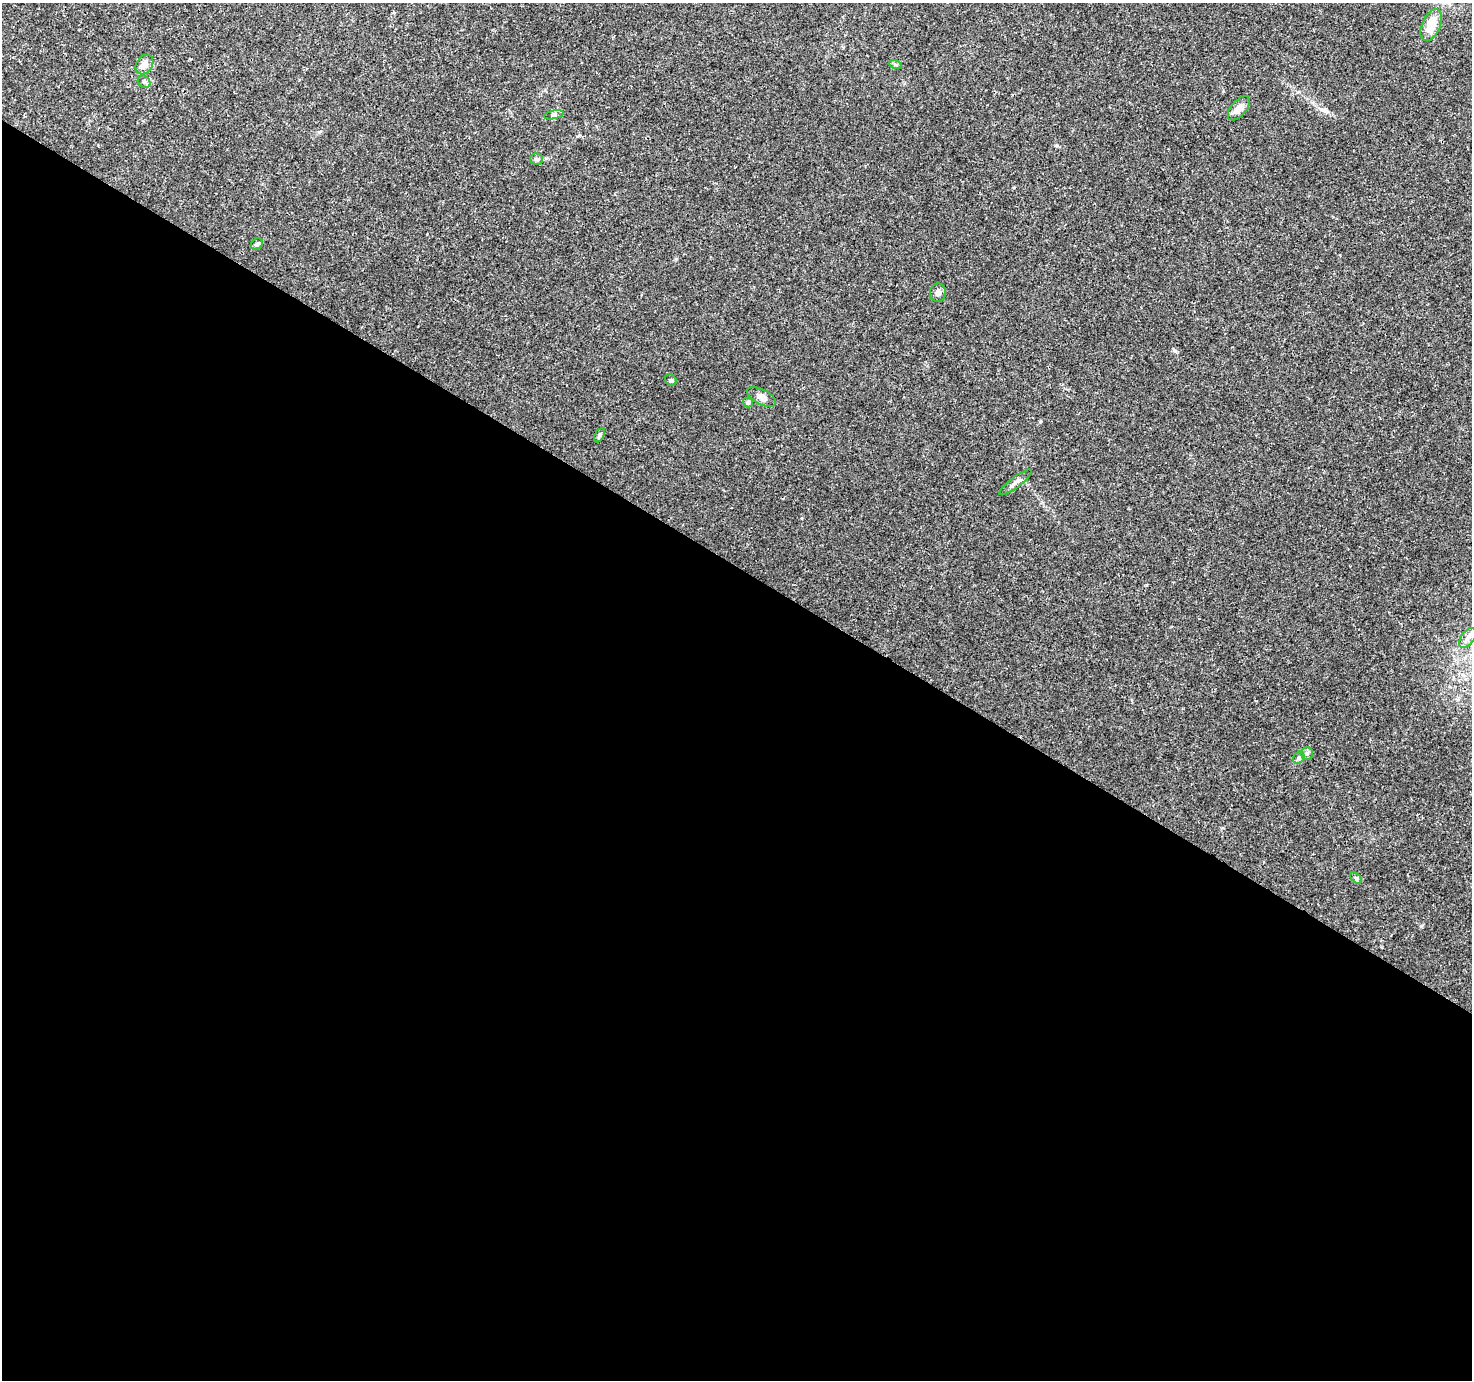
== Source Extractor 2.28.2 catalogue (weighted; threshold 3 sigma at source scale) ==
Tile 14 of 4 x 4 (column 2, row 4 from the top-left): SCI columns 1472-2941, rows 190-1567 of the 5890 x 5957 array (HDU 1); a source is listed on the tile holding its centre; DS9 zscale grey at full resolution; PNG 1474 x 1382 px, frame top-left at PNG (2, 3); each listed source drawn as its Kron ellipse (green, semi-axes under 4 px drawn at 4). Shown black and unused: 59% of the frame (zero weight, under 3 of 4 exposures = <1% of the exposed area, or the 3 px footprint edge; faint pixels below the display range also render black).
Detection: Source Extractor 2.28.2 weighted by HDU 2 'WHT'; one run over the whole footprint, this tile lists its part. Background 0.0162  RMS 0.0015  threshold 0.00687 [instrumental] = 3 sigma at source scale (4.5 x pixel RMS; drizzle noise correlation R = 1.50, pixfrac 1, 0.0396/0.0396 arcsec/px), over >= 5 px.
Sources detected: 18; all 18 listed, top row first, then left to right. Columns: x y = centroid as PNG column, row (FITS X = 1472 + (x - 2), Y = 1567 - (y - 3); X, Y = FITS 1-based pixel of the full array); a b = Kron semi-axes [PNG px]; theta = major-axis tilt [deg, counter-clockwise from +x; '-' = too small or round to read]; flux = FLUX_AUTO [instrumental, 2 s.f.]
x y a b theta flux
1431 25 17 9 66 2.4
895 64 6 4 -20 0.21
144 65 10 8 54 1.2
144 82 7 5 -44 0.36
1239 108 14 7 49 1.4
554 115 10 3 11 0.25
536 159 6 6 - 0.44
257 244 6 5 - 0.26
938 293 9 8 - 0.62
671 380 6 5 - 0.26
762 397 15 7 -27 1.1
748 403 5 5 - 0.34
599 435 8 4 63 0.28
1015 482 20 5 37 0.69
1468 638 11 6 53 0.81
1307 753 6 5 - 0.34
1299 758 6 5 - 0.32
1356 878 7 4 -44 0.28
Isophote crosses this tile's border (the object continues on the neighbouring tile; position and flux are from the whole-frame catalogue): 1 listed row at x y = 1468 638
Unlisted compact peaks at least as high as the median listed source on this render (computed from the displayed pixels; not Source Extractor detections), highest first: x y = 1174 351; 1057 145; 1421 926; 1040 422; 579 135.